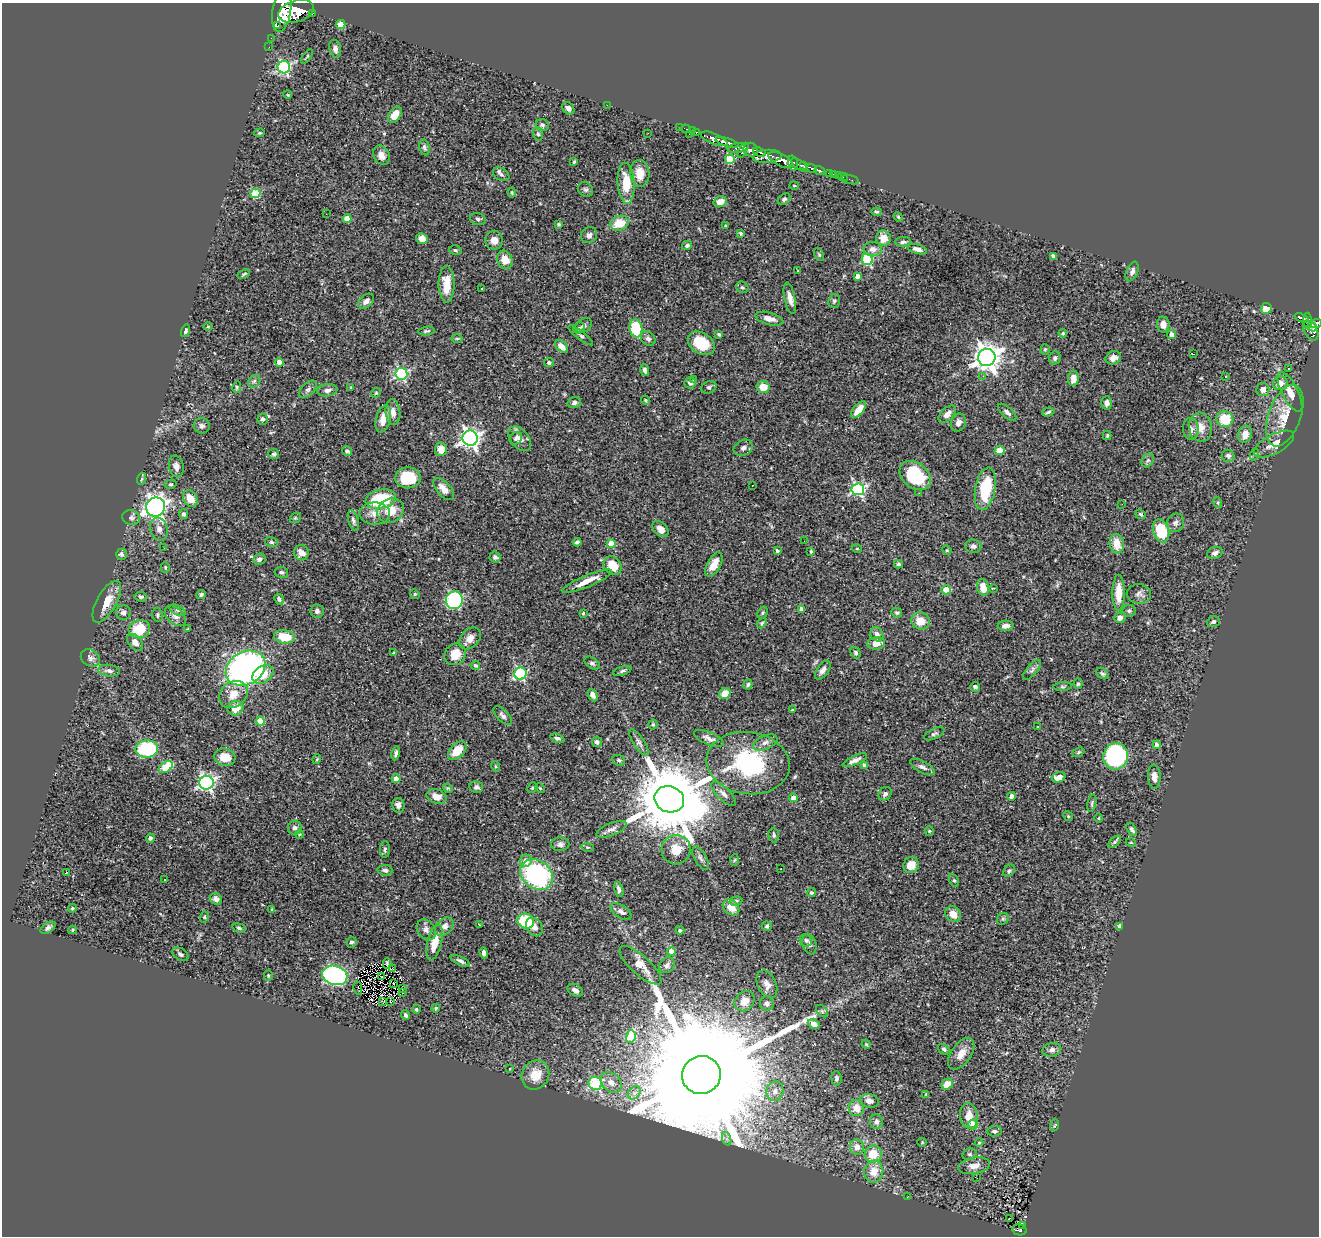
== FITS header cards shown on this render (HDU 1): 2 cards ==
NAXIS1  =                 1317
NAXIS2  =                 1234

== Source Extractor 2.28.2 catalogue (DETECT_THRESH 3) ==
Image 1317 x 1234 px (HDU 1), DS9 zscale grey, 1 PNG px = 1 image px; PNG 1321 x 1238 px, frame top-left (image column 1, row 1234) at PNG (2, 3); each listed source drawn as its Kron ellipse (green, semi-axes under 4 px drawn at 4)
Background 0.881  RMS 0.028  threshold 0.0844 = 3 sigma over >= 5 px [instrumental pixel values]
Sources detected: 423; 1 with non-positive FLUX_AUTO (blend fragments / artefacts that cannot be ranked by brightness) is neither listed nor drawn; the other 422 listed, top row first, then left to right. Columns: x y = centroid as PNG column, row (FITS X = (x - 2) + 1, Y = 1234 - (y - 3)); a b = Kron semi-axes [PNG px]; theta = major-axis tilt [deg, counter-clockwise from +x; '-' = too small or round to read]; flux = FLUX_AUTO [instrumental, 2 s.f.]
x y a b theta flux
282 11 21 9 81 4300
296 11 18 10 16 4000
312 13 3 3 - 74
341 25 5 4 - 57
278 26 3 2 - 360
271 38 2 2 - 5.7
269 47 2 2 - 7.1
335 49 9 5 -76 9.5
307 57 8 2 55 2.2
284 67 6 6 - 270
288 95 4 3 - 1.6
607 105 2 2 - 15
568 108 7 5 -49 7.1
395 115 9 5 54 28
542 125 7 6 - 3.9
680 127 2 2 - 8.1
686 129 5 3 - 31
692 131 3 2 - 13
696 132 3 3 - 35
260 133 5 4 - 2.3
648 133 3 2 - 1.7
538 134 7 5 -72 3.1
689 134 2 2 - 42
714 139 14 5 -22 1200
727 142 12 4 -17 1100
424 147 8 5 -78 4.4
738 148 11 4 8 350
743 150 8 3 62 330
750 150 7 6 - 640
759 152 7 3 -23 260
381 155 10 7 -60 13
767 156 14 6 4 930
730 159 5 4 - 86
780 160 13 6 -26 1900
574 162 4 3 - 2
793 163 8 4 -76 470
799 165 9 4 -37 600
804 165 3 3 - 330
811 168 5 4 - 190
820 171 5 3 - 130
640 173 13 9 -88 26
829 173 3 3 - 51
501 174 9 6 -33 6.1
833 174 3 2 - 14
838 176 2 2 - 7.9
843 177 5 3 - 4.4
850 180 9 2 -18 16
626 183 20 8 -86 46
794 186 5 2 - 1.6
585 189 8 7 - 4.7
255 193 5 5 - 86
512 193 5 4 - 2.3
784 199 7 5 37 3.4
720 202 7 5 15 19
876 212 5 3 - 3
326 214 2 2 - 1.2
898 217 5 4 - 2.3
347 219 4 4 - 23
478 219 8 6 -17 4.4
619 223 9 7 17 40
558 224 4 3 - 2.5
725 225 3 3 - 2.6
741 233 3 3 - 2.8
589 235 8 7 - 7.7
422 238 6 5 - 11
883 238 8 7 - 17
494 240 9 9 - 15
903 242 8 5 2 4.3
687 245 5 4 - 4.8
873 249 9 7 -1 9.1
917 249 10 4 -15 9.3
455 250 6 4 -15 2.9
819 255 7 4 -63 3
1053 256 4 4 - 8.3
867 259 6 5 - 160
505 260 9 7 -68 28
798 271 3 2 - 1.4
1132 271 10 5 67 8.2
244 274 7 3 25 2.6
857 276 4 4 - 7.4
447 284 18 8 -90 36
742 287 6 5 - 3.4
482 289 3 2 - 1.7
790 298 16 5 -78 13
366 301 9 6 40 8
834 301 7 5 73 4.7
1266 308 5 5 - 29
1302 318 7 3 -21 170
769 319 14 6 -15 14
1308 321 8 4 -87 200
1316 323 6 4 1 330
1163 324 8 6 -86 11
584 325 9 6 36 7.2
208 327 4 3 - 1.6
1312 327 5 3 - 240
579 328 6 5 - 4.2
636 328 9 6 -81 93
185 331 6 4 74 4.7
427 331 8 4 9 3.1
1311 331 11 6 -62 410
1063 333 4 4 - 2.7
719 334 4 3 - 3.4
1172 334 4 4 - 11
581 335 15 4 -38 5.1
457 338 6 4 1 2
648 338 8 6 -49 7.1
701 343 14 10 -33 56
561 346 8 5 -42 15
1045 349 5 4 - 2.4
1193 354 3 2 - 1.6
987 357 9 8 - 2100
1055 358 6 6 - 6
1113 358 8 6 24 10
279 362 4 4 - 20
549 363 5 4 - 3.5
1288 369 2 2 - 1.6
645 370 6 4 -77 5.9
401 374 6 6 - 260
983 376 3 3 - 2.7
1225 377 3 3 - 2.3
1073 378 7 5 84 16
694 380 3 3 - 4.6
254 381 7 5 45 4.6
690 383 6 5 - 7
1280 383 7 6 - 16
237 387 6 4 76 2.6
351 387 3 3 - 1.7
709 387 8 6 24 4.2
763 387 6 6 - 26
308 389 11 6 44 6.2
1263 389 6 6 - 12
327 390 10 6 8 8.6
1290 392 22 8 -62 20
376 393 5 4 - 2.3
645 400 4 4 - 2.3
574 403 7 5 15 5.6
1107 403 6 5 - 7.3
859 410 10 5 50 21
393 412 13 7 -84 14
1007 412 11 5 -41 7.1
1048 412 6 3 17 3.5
947 414 10 6 45 11
1285 416 32 16 70 48
263 419 5 5 - 3.8
383 419 14 7 75 20
1225 419 8 8 - 61
958 422 9 7 68 9.3
202 426 8 7 - 6.2
1201 427 15 11 -83 21
1191 429 11 8 -87 9.1
1245 434 9 7 73 16
1107 435 4 3 - 2.9
470 438 8 7 - 880
516 438 7 5 41 5.1
520 439 14 9 -50 13
1274 444 22 9 28 22
743 448 10 7 28 7.1
441 449 7 6 - 22
347 451 5 4 - 4.3
1000 451 5 4 - 36
274 454 5 5 - 3.2
1255 454 6 4 70 2.9
1228 456 6 6 - 4.8
1148 460 7 5 55 4.5
176 466 11 7 -78 9.4
915 476 17 12 -40 120
408 478 13 10 0 57
141 479 6 4 70 2.4
171 484 6 4 13 2.5
752 485 2 2 - 1.4
444 489 13 7 -49 19
858 489 6 6 - 320
985 489 21 10 79 90
919 493 3 2 - 2.6
190 498 9 6 -56 23
381 499 15 9 11 100
1218 503 5 3 - 2.3
1122 504 3 2 - 1.7
156 507 9 9 - 970
391 511 14 12 27 33
183 514 5 4 - 3.8
375 514 15 11 -1 19
1141 514 5 4 - 3
131 518 9 7 -16 5.8
295 518 6 4 43 2.6
353 520 10 5 -74 5.6
1175 523 9 8 - 7.7
159 529 11 8 -73 11
661 529 9 6 -44 16
1161 531 12 8 -73 76
804 541 2 2 - 3.2
271 542 6 5 - 3.3
577 542 4 3 - 4.3
611 544 4 4 - 47
1117 544 10 7 -81 31
973 546 8 7 - 6.9
164 548 3 2 - 2.1
857 549 5 3 - 1.5
947 550 5 4 - 2.3
777 551 4 4 - 4.7
811 551 4 3 - 3
301 553 7 7 - 16
1215 553 8 6 20 7.3
121 554 5 5 - 5.2
495 557 5 5 - 4.8
259 559 6 5 - 5.9
714 564 13 6 62 22
898 564 4 3 - 3.3
613 566 10 8 -48 37
165 567 5 4 - 2.2
281 572 7 5 -9 4.3
587 581 27 5 22 28
983 587 8 5 -79 19
993 588 3 2 - 1.8
946 590 4 4 - 51
1119 593 18 6 90 35
201 594 5 4 - 3.4
415 594 5 4 - 2.3
1139 594 12 9 -8 8.2
141 597 6 4 -9 3.8
279 599 5 4 - 3.8
454 600 9 8 - 280
107 602 23 9 61 31
801 609 4 4 - 9.5
178 610 9 4 -26 4.4
317 611 6 6 - 5.7
1129 611 6 5 - 4.2
123 612 7 7 - 7.4
583 613 4 4 - 2.2
763 613 6 4 57 3
897 613 5 4 - 2.9
158 615 7 5 -78 3.3
175 616 12 8 -45 11
1120 618 6 5 - 11
920 621 9 8 - 30
1213 622 6 5 - 4.6
762 623 6 4 49 2.7
1005 626 8 5 4 11
139 629 11 9 14 54
188 629 3 2 - 1.9
877 634 7 6 - 8.5
284 637 11 6 -7 47
470 638 12 9 48 15
135 642 9 6 -50 14
876 643 9 6 6 18
394 653 3 2 - 1.5
856 653 6 4 -58 3.8
455 654 11 10 - 31
90 658 10 8 -30 9
592 663 9 5 -34 4.9
475 665 4 4 - 4.2
246 668 21 16 30 590
823 670 11 6 56 8.6
1032 670 12 5 49 6.5
109 671 11 6 -6 7.4
622 671 9 4 19 4.2
263 674 11 8 34 32
520 674 6 6 - 240
1102 674 7 5 -38 3.2
748 684 5 4 - 3.3
1078 684 5 4 - 3.1
1063 686 9 4 5 3
975 687 5 4 - 4.6
233 694 15 12 39 28
725 694 6 5 - 32
593 695 6 4 -64 8.6
236 708 8 7 - 23
792 710 3 3 - 2.4
503 715 12 6 -46 6.5
260 721 4 4 - 46
653 725 5 4 - 3
1038 727 3 3 - 1.3
934 734 11 5 26 4.7
557 738 7 4 -20 4.2
709 738 16 6 -23 11
597 742 5 5 - 6
639 742 15 5 -57 7.4
765 742 13 7 22 11
1157 745 4 4 - 9.6
147 749 11 8 4 150
457 751 11 7 45 35
1078 752 6 4 23 3.1
396 753 7 4 78 5.2
1116 756 13 12 - 260
225 757 10 8 -13 32
317 759 5 3 - 1.6
619 760 6 5 - 4
855 760 13 4 25 8.9
748 763 42 31 -8 220
864 765 4 4 - 10
495 766 5 3 - 1.7
166 767 8 5 37 68
922 767 14 6 -28 7.7
1059 777 7 5 18 22
1154 777 12 6 -87 13
396 779 4 4 - 20
206 783 7 7 - 490
476 787 7 5 -12 5.8
448 788 5 4 - 2
532 788 5 4 - 2.5
540 788 5 3 - 1.7
724 794 16 6 -45 10
885 794 7 6 - 6
1011 796 4 4 - 9.5
437 797 10 7 -20 17
793 798 4 4 - 14
669 799 15 13 -21 26000
1092 803 9 3 80 3.2
398 805 7 6 - 11
1068 816 5 4 - 1.9
1099 818 5 3 - 1.7
295 828 7 7 - 6.5
611 829 16 6 22 8.9
1132 829 7 4 -59 5.3
929 831 5 4 - 2.4
299 834 5 3 - 1.9
774 835 7 5 -87 4.2
150 838 4 4 - 5.4
1115 842 7 4 44 3.6
1131 843 5 3 - 1.6
560 844 9 7 5 7.2
587 847 6 4 -10 2.3
385 849 8 5 89 4.2
676 850 15 14 - 30
701 858 13 5 -61 6.5
734 860 6 4 87 2.1
526 861 6 6 - 17
911 865 8 7 - 20
781 868 3 2 - 3.2
385 870 7 5 -8 5.8
1009 871 7 5 50 3.8
66 873 3 3 - 5.5
537 875 18 14 -36 260
164 880 3 2 - 2.7
954 880 6 4 -61 3.3
619 889 8 4 -76 5.7
811 893 4 4 - 3.9
216 899 6 5 - 8.9
736 901 6 4 15 3.4
731 907 9 7 -43 22
72 908 4 4 - 2.1
272 909 3 2 - 1.9
621 912 12 6 -33 8.3
953 914 8 7 - 17
204 917 5 4 - 2.3
1003 919 6 5 - 3.3
526 921 8 7 - 87
480 925 3 2 - 1.1
767 926 5 5 - 3.5
1120 926 4 3 - 20
444 927 10 7 44 11
534 927 10 7 -56 12
48 928 8 5 33 5.3
239 928 7 4 -15 3.1
72 930 4 4 - 2
426 930 11 8 -51 9.5
680 930 4 4 - 3.6
806 940 6 6 - 3.8
351 942 5 5 - 4.5
435 942 18 7 77 31
809 944 10 7 -74 6.8
671 951 4 4 - 22
484 953 5 3 - 6.6
180 954 9 5 -33 5.1
460 961 10 4 -26 5.9
387 963 5 2 - 1.9
640 965 27 9 -42 25
667 965 8 7 - 7.2
393 969 3 2 - 2
268 975 5 4 - 2.3
335 975 13 9 -16 460
382 977 3 2 - 1.5
394 984 3 2 - 1.2
767 984 14 9 -65 12
358 988 6 2 -79 0.078
402 989 2 2 - 0.99
575 990 8 5 -30 8.7
403 993 2 2 - 8.4
383 1001 3 2 - 0.47
390 1001 2 2 - 2
744 1001 11 9 44 17
767 1003 7 7 - 6.5
436 1008 4 4 - 3
416 1009 4 4 - 3
822 1011 7 4 -45 3.8
406 1015 4 3 - 4.6
814 1024 6 4 -24 9.8
631 1036 6 5 - 79
866 1044 5 4 - 2
944 1049 6 4 -38 4.3
1052 1050 9 6 11 7
961 1054 18 10 54 21
510 1068 3 3 - 5.4
535 1075 15 13 57 33
701 1075 19 19 - 140000
836 1078 7 5 -85 4.9
611 1082 12 9 -44 18
595 1084 7 6 - 180
947 1084 6 5 - 24
775 1091 10 8 77 14
634 1093 7 5 46 7.1
926 1094 4 3 - 1.7
869 1101 10 6 -7 13
856 1108 8 7 - 21
969 1116 12 9 -82 24
876 1122 7 6 - 7
973 1124 5 5 - 57
1055 1125 6 3 70 2.2
994 1131 7 5 3 5.1
727 1139 7 4 -71 4.5
922 1142 4 4 - 2
979 1143 4 4 - 2.1
857 1147 8 7 - 13
873 1154 8 8 - 38
970 1154 7 5 14 4.2
974 1166 16 8 9 16
874 1172 11 9 84 27
976 1178 4 2 - 2
907 1197 2 2 - 9.5
1009 1219 3 2 - 3.6
1023 1226 3 3 - 19
1019 1230 7 5 -10 140
At the frame edge (FLAGS 8, measured only in part): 2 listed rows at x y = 282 11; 1316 323
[1 non-positive-flux detection neither listed nor drawn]